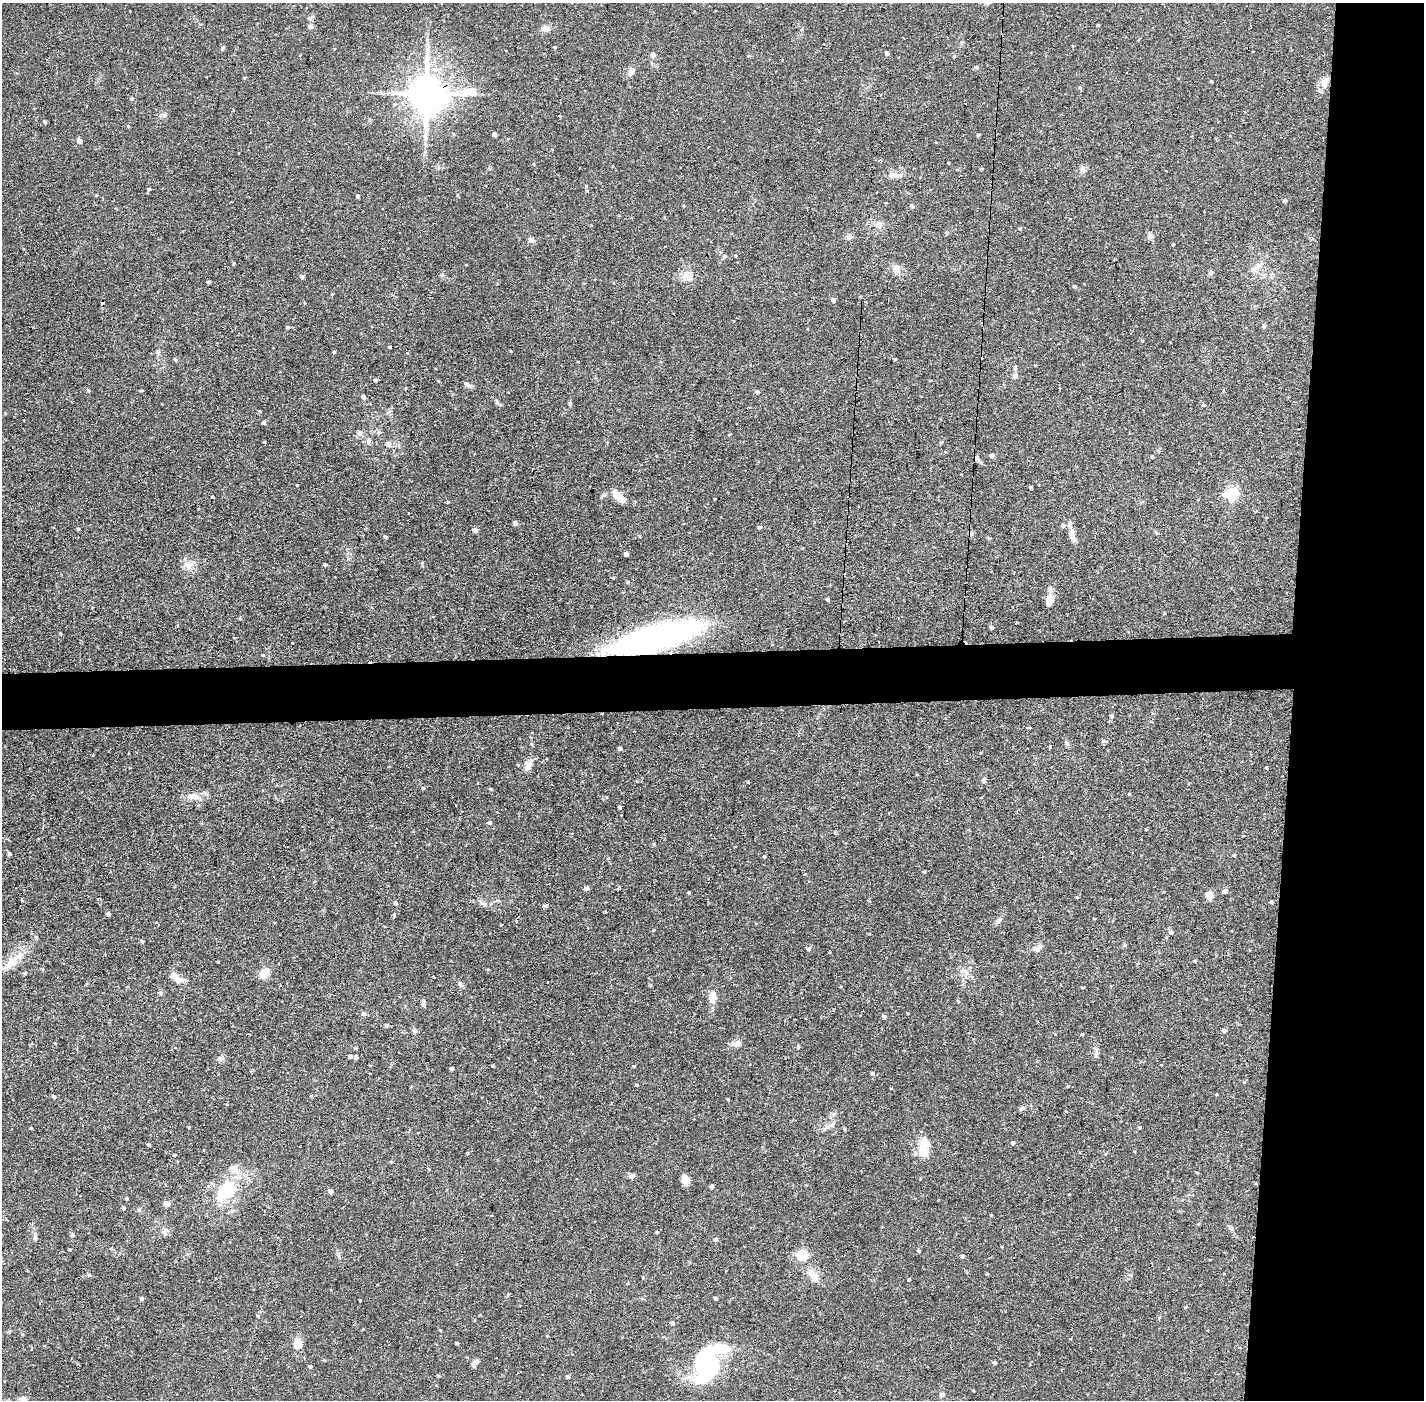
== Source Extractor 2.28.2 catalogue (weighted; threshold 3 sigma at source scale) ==
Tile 6 of 3 x 3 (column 3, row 2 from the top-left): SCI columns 2846-4267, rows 1451-2848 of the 4267 x 4299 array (HDU 1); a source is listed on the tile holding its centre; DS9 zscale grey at full resolution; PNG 1426 x 1402 px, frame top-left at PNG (2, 3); no overlay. Shown black and unused: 13% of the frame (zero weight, under 2 of 3 exposures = <1% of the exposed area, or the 3 px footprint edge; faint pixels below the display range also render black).
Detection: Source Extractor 2.28.2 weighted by HDU 2 'WHT'; one run over the whole footprint, this tile lists its part. Background 0.107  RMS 0.0065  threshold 0.0291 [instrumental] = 3 sigma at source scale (4.5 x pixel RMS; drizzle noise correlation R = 1.50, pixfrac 1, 0.05/0.05 arcsec/px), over >= 5 px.
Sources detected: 223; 4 inside a brighter object's white glare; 14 cosmic-ray / hot-pixel residue — not listed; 3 inside a brighter listed object's ellipse — not listed separately; the other 202 listed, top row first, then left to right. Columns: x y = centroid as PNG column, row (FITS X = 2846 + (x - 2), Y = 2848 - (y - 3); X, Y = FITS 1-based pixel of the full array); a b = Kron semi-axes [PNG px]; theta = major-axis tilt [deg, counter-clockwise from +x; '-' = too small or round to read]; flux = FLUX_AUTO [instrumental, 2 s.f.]
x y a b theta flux
441 3 2 2 - 0.61
310 18 7 5 20 1.3
1098 25 3 3 - 0.59
310 26 5 5 - 2.4
546 29 9 8 - 2.9
555 47 4 3 - 0.57
223 48 5 4 - 0.81
887 53 4 4 - 1.5
653 55 7 5 -59 1.5
954 56 5 4 - 0.59
976 67 5 5 - 1.2
631 71 11 7 61 3.3
1211 81 3 3 - 0.63
1325 82 17 9 65 5.5
427 93 12 11 - 1800
132 98 5 4 - 0.6
164 115 6 5 - 1.4
45 122 4 3 - 1.4
454 134 5 3 - 0.56
495 134 4 4 - 2.1
978 135 4 4 - 0.83
80 141 5 4 - 2.4
880 160 4 3 - 0.73
895 175 15 8 2 4.5
149 189 4 4 - 0.73
587 191 4 4 - 0.71
358 196 4 3 - 0.93
1285 200 5 4 - 1
912 206 5 4 - 1.3
879 225 9 9 - 3.4
1020 229 4 4 - 0.67
1150 236 8 7 - 2.1
849 237 7 7 - 2
531 240 8 6 1 1.7
1173 244 4 2 - 0.45
725 256 5 4 - 1.1
1114 260 2 2 - 0.7
233 264 5 2 - 0.57
1257 267 12 6 32 3.3
897 268 15 6 -54 3.5
1211 273 6 5 - 1.1
302 276 4 4 - 2.1
688 277 10 9 - 4.1
208 282 4 3 - 0.92
1075 286 4 4 - 0.66
833 300 4 4 - 2.5
1264 326 6 5 - 1
288 327 4 4 - 0.91
334 352 4 4 - 0.69
176 359 5 4 - 0.82
895 359 3 3 - 0.66
1015 375 7 7 - 1.8
375 380 4 4 - 0.78
468 385 11 5 -27 1.7
141 390 5 3 - 0.65
88 391 4 4 - 0.8
757 392 5 4 - 1.2
363 397 5 4 - 2.1
570 403 5 4 - 0.87
264 423 4 4 - 1.2
359 433 7 5 43 1.6
368 441 5 3 - 1.3
264 442 3 3 - 0.45
389 444 6 6 - 2.3
992 455 5 4 - 2.3
1152 456 4 3 - 0.81
977 457 7 5 -59 1.4
1039 484 3 2 - 0.48
297 485 2 2 - 0.42
1031 487 3 3 - 0.88
1232 494 6 6 - 80
212 496 3 2 - 1.1
620 498 17 7 -41 9.5
448 502 4 3 - 0.55
814 522 3 3 - 1.4
515 523 4 4 - 1.9
1063 525 6 5 - 1.5
760 527 5 4 - 1.1
78 528 5 3 - 0.5
475 530 4 4 - 2.9
1072 534 18 7 -76 4.5
385 537 5 4 - 0.7
626 554 4 3 - 1.9
325 564 4 3 - 0.79
188 565 16 8 -58 4.7
628 582 4 4 - 0.7
828 599 4 3 - 1.2
1050 599 13 9 68 5
991 627 4 4 - 1.7
60 633 5 3 - 0.45
651 640 74 21 14 210
292 643 3 3 - 0.76
263 655 4 3 - 0.47
1112 716 5 5 - 1.2
1029 728 4 3 - 0.65
1104 741 6 5 - 1.1
1050 748 4 3 - 0.81
620 749 4 4 - 1.3
528 766 10 8 67 5.3
1266 768 4 2 - 0.8
917 775 4 2 - 0.42
984 780 7 5 81 1.4
423 788 4 4 - 0.64
491 789 5 3 - 0.55
1129 794 3 3 - 0.51
193 796 17 8 -7 5.5
620 807 3 3 - 1
489 823 5 4 - 1.2
1146 830 4 3 - 0.42
9 853 6 4 -45 0.85
1234 855 4 4 - 0.74
764 857 4 3 - 0.78
924 872 4 3 - 0.68
586 888 4 4 - 1.9
1225 891 5 4 - 2.6
689 893 3 3 - 0.68
1209 895 7 7 - 6.1
21 900 3 3 - 1.7
1271 902 4 3 - 1
396 903 5 4 - 1.3
108 914 4 3 - 2.1
394 915 3 3 - 8.3
516 921 4 4 - 1.1
998 921 10 6 54 1.9
1171 932 6 5 - 1.4
142 941 4 3 - 0.96
808 949 6 4 -63 0.95
1037 949 13 7 36 3.5
1195 961 4 4 - 0.7
12 963 24 11 41 11
1138 963 4 3 - 0.5
965 971 14 5 -36 3
264 974 12 8 42 7.7
176 978 20 7 -31 7
460 984 8 6 -70 1.6
161 993 5 5 - 1.1
713 996 14 10 88 5.5
958 1001 4 3 - 0.61
423 1003 9 4 -84 1.6
364 1014 6 5 - 1.5
884 1016 4 4 - 1.8
387 1025 5 4 - 1.1
415 1031 7 5 -46 1.2
1224 1031 6 5 - 1.1
1082 1034 4 3 - 0.57
735 1044 11 8 15 3
798 1047 5 4 - 0.78
1096 1053 18 4 81 1.9
350 1056 5 4 - 1.5
356 1057 5 4 - 1.2
220 1059 9 5 10 1.8
452 1069 4 3 - 1.6
872 1073 5 4 - 0.9
1244 1082 4 4 - 0.66
637 1085 4 3 - 0.64
1068 1086 4 3 - 0.53
54 1097 5 4 - 0.95
728 1099 3 3 - 0.52
1022 1108 7 5 4 1.4
833 1124 9 4 41 1.5
1140 1127 4 3 - 0.55
844 1129 5 3 - 0.6
1013 1143 4 4 - 1.4
149 1145 4 3 - 0.7
924 1147 28 12 83 10
467 1153 4 3 - 0.52
174 1155 3 3 - 0.53
632 1176 8 5 26 1.4
686 1180 10 8 -81 4.3
712 1187 4 4 - 1.3
229 1191 37 22 52 29
331 1191 5 4 - 1.8
127 1198 4 3 - 0.74
167 1203 6 5 - 3.7
123 1208 4 4 - 1.2
657 1232 3 3 - 0.61
72 1235 6 5 - 0.89
35 1238 6 5 - 1.3
715 1240 6 4 31 0.84
70 1250 4 3 - 0.54
919 1251 4 3 - 0.72
802 1255 5 5 - 45
963 1256 5 4 - 1.1
987 1274 4 3 - 0.56
89 1275 5 4 - 0.85
814 1276 14 10 -56 5.8
909 1280 3 3 - 0.67
716 1298 4 3 - 0.92
142 1299 4 4 - 1
1185 1307 4 3 - 0.64
672 1323 4 4 - 1.3
440 1330 4 3 - 0.49
297 1343 9 7 80 8.2
457 1343 5 3 - 0.64
476 1362 8 5 41 3.7
995 1363 4 4 - 1.1
700 1364 37 14 -87 43
310 1366 4 4 - 0.93
438 1376 4 3 - 0.76
568 1377 4 4 - 1.1
942 1394 5 5 - 2.3
23 1399 10 6 -9 2.8
Overlapping masked pixels (flux is a lower limit): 2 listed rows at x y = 427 93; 651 640
Isophote crosses this tile's border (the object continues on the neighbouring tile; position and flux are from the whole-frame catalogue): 2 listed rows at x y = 441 3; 23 1399
Unlisted compact peaks at least as high as the median listed source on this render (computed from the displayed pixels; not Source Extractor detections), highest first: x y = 546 906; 634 1066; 31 1128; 389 347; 360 1300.